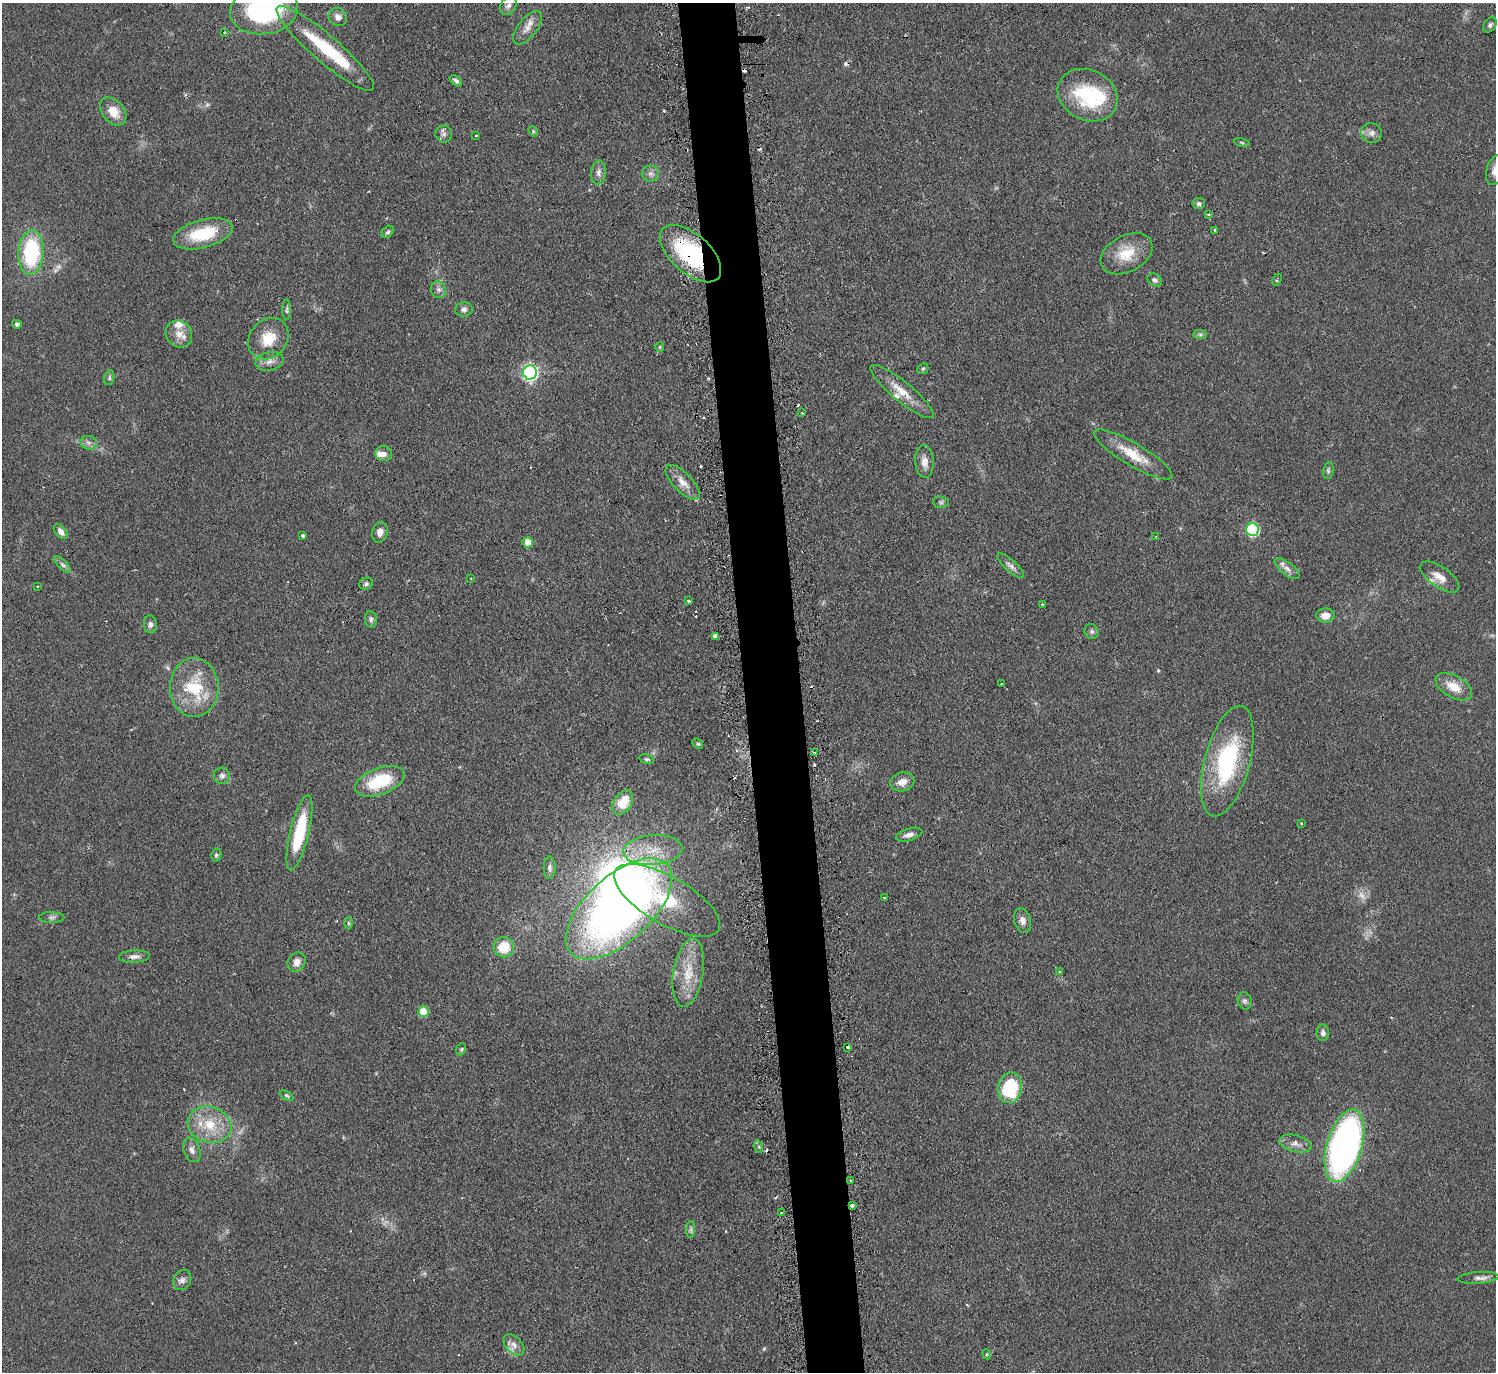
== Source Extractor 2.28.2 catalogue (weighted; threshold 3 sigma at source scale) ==
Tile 5 of 3 x 3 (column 2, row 2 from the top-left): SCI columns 1520-3013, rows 1520-2889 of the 4533 x 4505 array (HDU 1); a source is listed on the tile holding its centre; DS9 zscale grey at full resolution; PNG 1498 x 1374 px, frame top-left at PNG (2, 3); each listed source drawn as its Kron ellipse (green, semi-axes under 4 px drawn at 4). Shown black and unused: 4% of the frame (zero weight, under 2 of 3 exposures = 4% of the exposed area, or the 3 px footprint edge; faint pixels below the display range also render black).
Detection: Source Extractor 2.28.2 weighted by HDU 2 'WHT'; one run over the whole footprint, this tile lists its part. Background 0.0924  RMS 0.0061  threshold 0.0274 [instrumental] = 3 sigma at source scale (4.5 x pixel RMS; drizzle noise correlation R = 1.50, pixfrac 1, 0.05/0.05 arcsec/px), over >= 5 px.
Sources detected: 140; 2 too faint to see at this stretch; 2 inside a brighter object's white glare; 15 cosmic-ray / hot-pixel residue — neither listed nor drawn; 4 inside a brighter listed object's ellipse — not listed separately; the other 117 listed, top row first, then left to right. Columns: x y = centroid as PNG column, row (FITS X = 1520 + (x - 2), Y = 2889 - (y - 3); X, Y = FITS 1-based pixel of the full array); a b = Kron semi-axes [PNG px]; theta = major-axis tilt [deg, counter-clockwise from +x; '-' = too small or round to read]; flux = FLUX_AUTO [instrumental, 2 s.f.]
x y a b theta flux
508 5 10 7 59 2.7
264 10 34 23 7 95
338 17 9 8 - 3.4
1490 25 8 6 54 1.6
528 28 20 9 52 6
224 33 3 2 - 0.68
325 48 63 13 -41 38
456 81 7 4 -41 1.5
1088 95 31 25 -27 47
113 111 16 10 -50 9.8
533 131 6 4 -48 0.81
1372 133 10 10 - 3.3
444 134 8 8 - 2.5
476 136 3 2 - 0.64
1242 142 8 4 -9 0.82
1495 170 15 8 76 4.7
598 172 12 7 85 3.2
650 173 8 8 - 2.5
1199 204 6 5 - 1.6
1209 214 4 3 - 0.64
1215 230 3 3 - 7.6
388 232 7 5 42 1.4
203 234 31 14 15 30
31 252 22 12 87 54
690 254 37 19 -42 62
1126 254 28 18 29 17
1155 280 8 6 -32 1.6
1277 280 6 2 63 0.73
438 290 8 7 - 2.2
464 309 9 7 8 2.2
287 310 10 4 -90 1.2
17 324 5 4 - 1.8
179 334 14 13 - 6.9
1200 334 7 4 0 1.2
268 339 22 18 48 15
660 347 5 4 - 0.74
270 361 14 9 12 4.3
923 369 6 5 - 0.93
530 372 7 7 - 170
109 378 7 5 75 1.2
902 391 40 10 -39 12
802 413 3 3 - 0.44
89 443 8 7 - 2.3
384 454 8 7 - 3.2
1133 454 45 11 -31 16
924 461 16 9 -86 5.1
1328 470 8 5 81 1.1
683 482 22 9 -46 6.8
941 502 8 6 -5 1.4
1252 530 6 6 - 58
61 531 9 5 -50 3
380 532 10 7 74 3.9
303 535 3 3 - 1.7
1156 537 4 2 - 0.48
528 542 5 5 - 9.8
63 565 11 4 -45 1.9
1011 566 17 5 -42 3.1
1287 569 15 6 -38 3.5
1440 577 23 10 -35 7.9
471 578 2 2 - 0.54
366 584 7 6 - 1.4
37 586 2 2 - 0.46
689 601 3 3 - 1.5
1042 605 3 3 - 1.5
1325 615 9 7 2 5.6
371 619 8 6 -81 1.9
150 624 9 6 -83 2.2
1092 631 8 7 - 1.6
716 636 4 3 - 29
1002 684 3 2 - 0.47
194 687 29 24 -89 33
1454 687 20 11 -30 11
698 744 6 4 -39 0.85
814 753 4 3 - 0.94
646 759 7 4 -16 1.2
1227 761 57 22 75 71
222 776 8 8 - 2.3
380 781 26 13 21 31
902 782 12 9 12 5
623 802 13 9 57 14
1301 823 3 2 - 0.55
299 833 39 9 76 35
909 835 13 6 16 3.3
653 850 30 15 4 19
216 855 6 5 - 1.3
550 868 11 6 89 2
884 897 3 2 - 0.44
667 900 60 23 -30 44
619 909 65 32 43 430
52 918 12 5 0 1.9
1022 921 12 8 -73 3.8
348 923 6 4 -89 0.82
504 947 10 10 - 15
134 956 15 6 3 3.3
297 962 10 8 58 4.4
1060 972 4 3 - 0.74
688 973 35 15 80 18
1245 1001 8 7 - 1.7
423 1012 5 5 - 18
1323 1033 8 6 -88 2
848 1048 3 3 - 16
461 1049 6 4 69 0.94
1010 1088 15 12 79 38
286 1096 7 4 -31 0.94
210 1125 22 17 -17 20
1295 1144 16 8 -14 4.4
1344 1146 37 17 74 240
759 1147 6 4 -72 1
192 1150 13 8 -69 3.4
851 1180 3 3 - 0.75
852 1206 4 3 - 3.5
782 1213 3 3 - 1.4
691 1229 8 4 90 1.4
1478 1278 20 6 4 3.1
182 1280 10 8 61 3
514 1345 12 8 -47 4.2
987 1354 5 4 - 0.87
Overlapping masked pixels (flux is a lower limit): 4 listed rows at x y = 690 254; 902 391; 848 1048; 852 1206
Isophote crosses this tile's border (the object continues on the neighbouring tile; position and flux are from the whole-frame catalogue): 2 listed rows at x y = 264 10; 1495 170